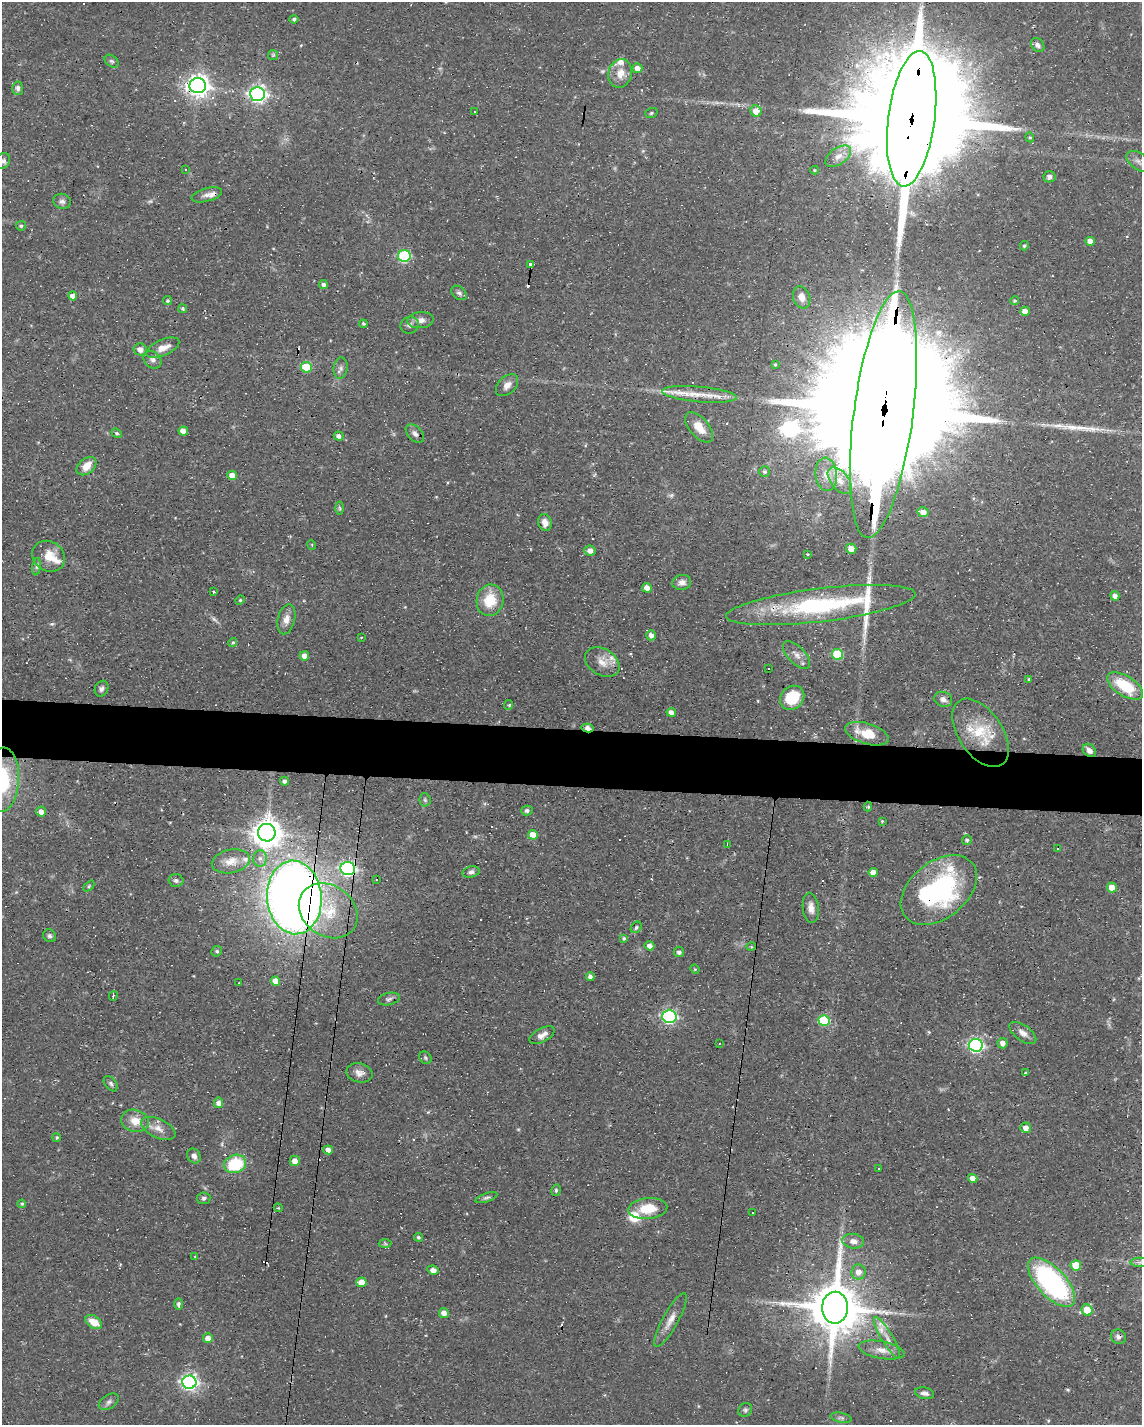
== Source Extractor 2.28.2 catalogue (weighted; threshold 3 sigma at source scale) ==
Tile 6 of 4 x 3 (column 2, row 2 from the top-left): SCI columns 1141-2280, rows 1636-3058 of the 4561 x 4584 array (HDU 1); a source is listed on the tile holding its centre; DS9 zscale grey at full resolution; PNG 1144 x 1427 px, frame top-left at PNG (2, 2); each listed source drawn as its Kron ellipse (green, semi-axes under 4 px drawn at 4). Shown black and unused: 4% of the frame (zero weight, under 3 of 4 exposures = <1% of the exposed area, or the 3 px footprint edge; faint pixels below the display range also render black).
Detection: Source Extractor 2.28.2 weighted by HDU 2 'WHT'; one run over the whole footprint, this tile lists its part. Background 0.0541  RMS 0.0032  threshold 0.0144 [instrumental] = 3 sigma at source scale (4.5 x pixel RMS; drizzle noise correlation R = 1.50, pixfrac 1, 0.05/0.05 arcsec/px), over >= 5 px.
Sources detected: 213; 5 too faint to see at this stretch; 12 cosmic-ray / hot-pixel residue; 3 long thin detections or spike segments (spike, bleed or trail) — neither listed nor drawn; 8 inside a brighter listed object's ellipse — not listed separately; the other 185 listed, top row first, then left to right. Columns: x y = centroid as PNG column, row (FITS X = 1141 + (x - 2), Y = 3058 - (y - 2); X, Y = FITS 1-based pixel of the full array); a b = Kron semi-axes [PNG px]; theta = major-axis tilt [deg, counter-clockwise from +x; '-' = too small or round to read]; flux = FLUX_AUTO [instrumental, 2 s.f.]
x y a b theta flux
294 19 4 4 - 0.75
1038 45 8 6 -51 1.2
273 55 5 5 - 0.46
112 61 8 5 -38 0.65
637 68 5 5 - 2.1
620 73 14 12 73 3.9
198 86 8 7 - 230
18 88 7 5 -87 1.3
257 94 7 7 - 120
475 111 3 3 - 2.9
756 111 6 5 - 3.7
651 113 6 5 - 0.53
912 119 68 23 83 20000
1030 137 5 4 - 0.43
838 156 14 8 35 2.8
3 161 8 7 - 1
1139 161 14 8 -36 1.6
186 169 3 2 - 0.41
815 170 4 4 - 0.34
1049 177 6 5 - 1.1
207 195 15 6 15 1.7
62 201 9 7 -17 1.2
21 226 5 5 - 0.54
1090 241 4 4 - 2.3
1024 246 5 4 - 0.5
404 256 6 6 - 32
531 265 3 3 - 80
323 285 4 4 - 1
459 293 9 6 -36 0.94
73 296 4 4 - 3.5
802 297 11 8 -71 3.3
167 301 4 4 - 0.52
1015 301 4 4 - 0.53
183 309 4 4 - 0.55
1025 311 4 4 - 2.2
420 320 13 8 6 2.3
363 324 4 3 - 0.42
410 325 9 8 - 1.4
163 348 17 8 24 3.5
140 349 6 6 - 2.2
153 360 10 8 -43 1.5
775 364 3 2 - 0.33
306 367 5 5 - 11
341 368 10 7 81 1.3
507 385 13 8 44 2.2
700 394 38 7 -5 5.3
883 414 124 29 83 43000
699 427 18 9 -49 4.6
183 431 4 4 - 2.9
117 433 5 4 - 0.49
415 433 11 7 -46 1.5
339 436 5 4 - 1.6
86 466 11 7 40 3.3
765 471 5 5 - 0.71
826 474 17 10 -84 4.4
232 475 5 4 - 3.1
840 481 15 9 -52 3.6
340 508 6 4 -88 0.49
923 512 5 5 - 2.7
545 523 8 6 -74 2.5
312 545 5 3 - 0.26
851 549 5 5 - 2.7
590 551 6 5 - 1.6
808 554 3 2 - 0.33
49 556 17 14 -32 6.1
37 567 8 4 82 0.84
682 582 9 7 11 1.7
647 588 5 4 - 2.5
213 592 3 3 - 1.4
1115 596 4 4 - 1.6
240 600 5 4 - 0.39
490 600 16 13 78 8.8
821 605 95 16 7 45
286 619 15 8 76 2.6
651 635 5 5 - 1.6
361 638 3 2 - 0.2
233 642 4 4 - 0.49
797 655 17 8 -46 2.4
837 655 5 5 - 16
304 656 5 4 - 2.5
602 662 18 13 -31 4
769 668 3 3 - 13
1029 679 4 3 - 0.43
1125 686 20 10 -32 13
102 689 8 6 64 1.1
792 698 13 11 43 11
943 699 9 7 -20 1.3
509 705 5 3 - 0.35
671 712 5 4 - 1.9
588 728 6 4 -12 1.7
980 733 38 22 -56 14
867 734 22 10 -17 7.7
1089 750 7 5 -47 1.5
2 780 32 17 86 22
285 781 4 4 - 0.99
425 800 7 5 -87 0.61
868 806 5 3 - 0.41
41 811 5 5 - 1.8
527 811 6 5 - 0.85
882 821 3 3 - 0.27
267 833 9 8 - 460
533 835 5 4 - 4.8
967 840 5 5 - 0.73
727 844 2 2 - 0.19
1058 849 3 3 - 1.9
260 858 8 6 90 1.3
231 861 19 11 11 3.8
348 868 7 6 - 66
471 872 9 5 14 1
873 872 4 4 - 2.4
377 879 3 3 - 7.2
176 880 7 6 - 0.88
89 886 6 4 46 0.41
1112 887 5 5 - 3
939 890 43 28 38 54
294 897 37 27 -85 450
811 908 15 8 -83 2.4
328 911 31 25 -36 17
636 927 6 5 - 0.59
50 936 7 6 - 0.85
624 938 4 3 - 0.55
650 946 5 4 - 1.8
751 947 5 3 - 0.31
217 951 5 5 - 0.59
679 952 5 5 - 0.97
695 969 5 4 - 0.4
590 976 4 4 - 1
275 981 5 4 - 3.8
239 983 2 2 - 0.27
113 996 5 2 - 0.34
389 999 11 6 13 1
669 1016 7 6 - 68
824 1020 5 5 - 20
1023 1033 16 7 -36 2
542 1035 14 7 28 2
719 1043 2 2 - 0.29
1003 1043 5 5 - 1.8
976 1045 7 6 - 69
425 1058 7 5 -48 0.58
359 1073 13 9 -13 2.1
1026 1073 3 3 - 1.2
111 1084 8 5 -52 0.78
219 1103 5 4 - 1.7
135 1121 14 11 -15 4.2
158 1128 18 9 -25 3
1026 1128 5 5 - 2
57 1138 4 4 - 0.49
328 1150 5 4 - 2
194 1156 8 6 -56 1.4
295 1161 5 5 - 2.4
235 1164 11 9 18 17
879 1168 3 2 - 0.75
973 1178 5 4 - 3.2
556 1190 6 4 78 0.58
204 1198 6 6 - 0.78
486 1198 11 4 18 0.75
22 1204 4 4 - 0.58
278 1208 4 4 - 0.32
648 1208 19 10 5 7.4
753 1213 3 3 - 1.1
418 1237 4 4 - 0.57
853 1241 11 7 -7 2.1
385 1244 6 4 -2 0.49
195 1256 4 2 - 0.23
1139 1262 9 4 0 1.1
1076 1265 5 5 - 5.5
433 1270 6 4 -9 1.9
858 1272 7 7 - 2.5
361 1282 5 5 - 4.1
1052 1282 31 14 -47 63
179 1304 6 4 90 0.89
835 1308 16 13 87 2000
1087 1310 5 5 - 6.7
444 1313 5 5 - 2.1
670 1320 30 8 61 3.5
94 1322 9 6 -34 4.7
1119 1337 7 7 - 1.2
208 1338 5 5 - 2.5
887 1338 24 5 -59 3.1
882 1350 23 8 -10 3.5
189 1382 7 6 - 110
925 1393 9 5 -10 1.4
109 1402 11 7 33 1.2
745 1410 7 6 - 0.77
841 1418 10 5 -11 0.85
Overlapping masked pixels (flux is a lower limit): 12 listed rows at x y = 198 86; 912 119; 531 265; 883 414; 821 605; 588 728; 267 833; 348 868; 939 890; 294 897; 835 1308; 1119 1337
Isophote crosses this tile's border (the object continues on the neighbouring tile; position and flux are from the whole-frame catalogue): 3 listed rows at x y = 912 119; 3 161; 2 780